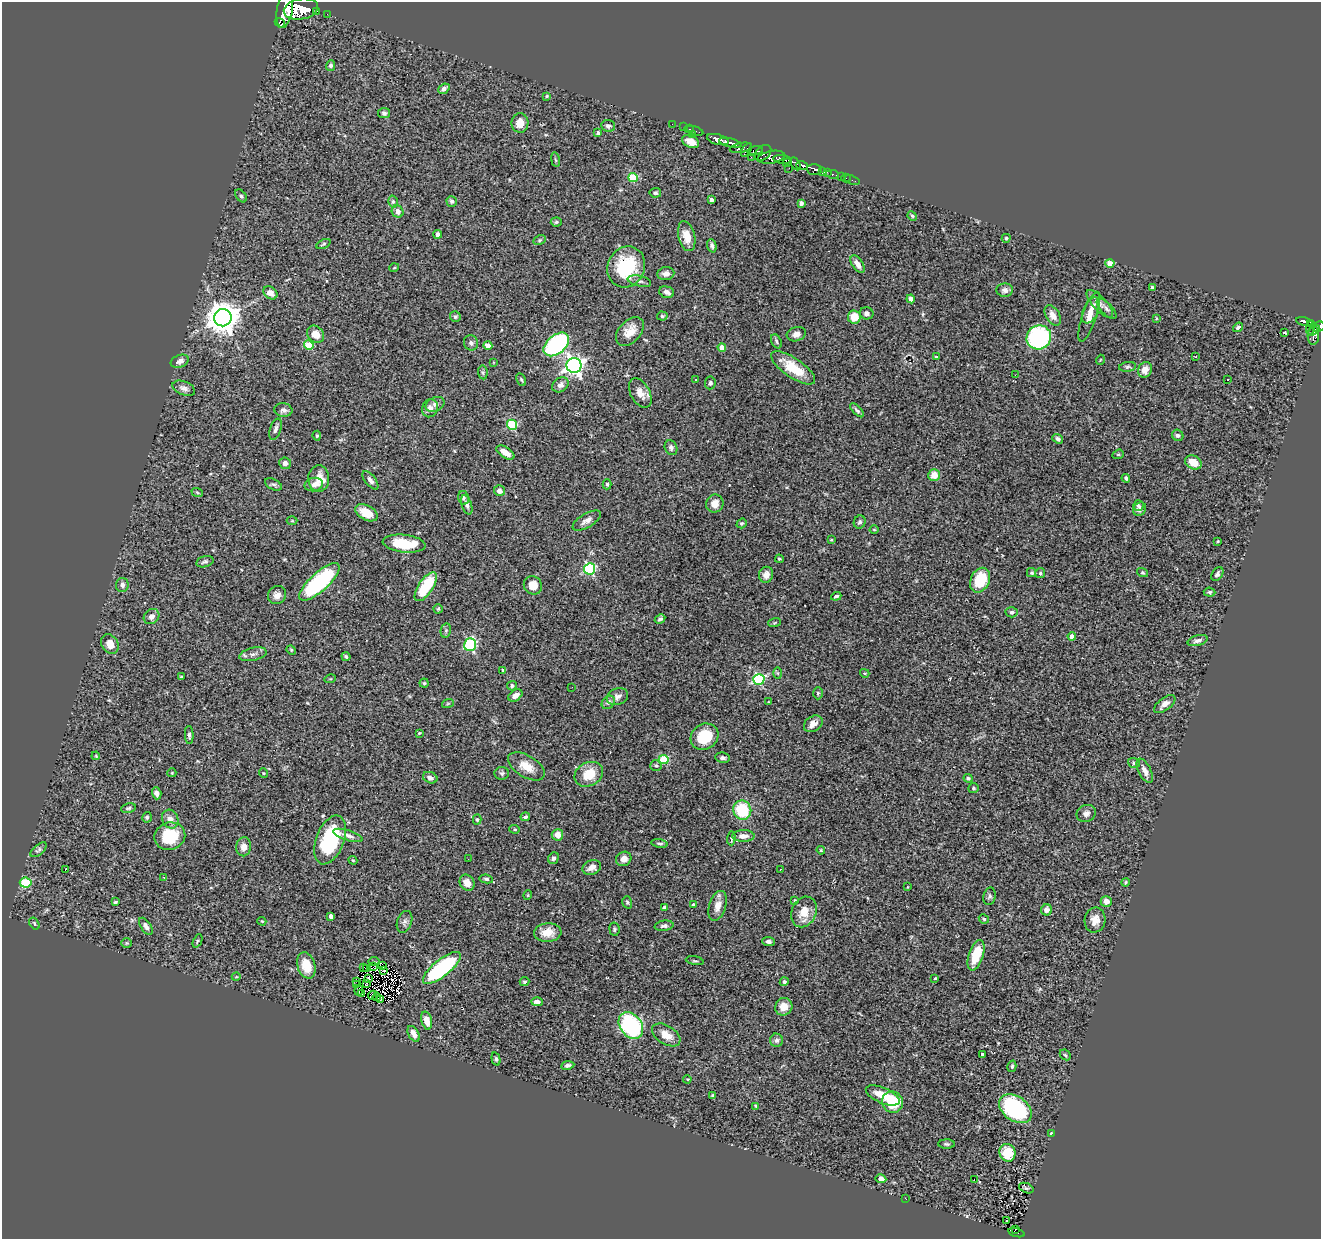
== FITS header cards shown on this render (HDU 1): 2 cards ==
NAXIS1  =                 1319
NAXIS2  =                 1237

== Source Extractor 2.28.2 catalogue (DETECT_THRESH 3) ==
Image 1319 x 1237 px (HDU 1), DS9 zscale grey, 1 PNG px = 1 image px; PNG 1323 x 1241 px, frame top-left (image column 1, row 1237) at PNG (2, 2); each listed source drawn as its Kron ellipse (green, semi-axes under 4 px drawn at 4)
Background 0.956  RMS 0.059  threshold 0.176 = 3 sigma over >= 5 px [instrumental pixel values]
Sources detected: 323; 3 with non-positive FLUX_AUTO (blend fragments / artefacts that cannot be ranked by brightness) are neither listed nor drawn; the other 320 listed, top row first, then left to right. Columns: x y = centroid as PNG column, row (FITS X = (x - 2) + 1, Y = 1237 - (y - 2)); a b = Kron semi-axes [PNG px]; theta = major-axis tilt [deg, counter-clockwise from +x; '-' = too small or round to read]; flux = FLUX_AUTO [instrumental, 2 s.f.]
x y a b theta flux
301 9 17 10 11 4300
285 10 18 8 79 3800
316 11 4 3 - 89
327 14 2 2 - 4.6
280 23 5 3 - 460
331 65 5 4 - 9.5
444 89 6 4 38 13
547 96 4 4 - 4.6
384 113 6 5 - 9.9
520 123 10 8 88 46
672 124 2 2 - 12
608 126 7 6 - 12
683 127 2 2 - 9.7
689 129 5 3 - 31
695 131 9 2 -18 30
598 133 4 3 - 13
692 134 3 2 - 37
718 140 11 5 -15 1000
691 142 9 6 -26 42
730 143 12 4 -14 1100
741 148 11 5 11 500
746 150 8 3 56 320
755 151 7 4 17 250
763 153 9 6 42 390
751 157 2 2 - 16
771 157 14 6 10 610
782 159 9 4 -7 1200
555 160 7 3 -80 5.3
787 163 4 3 - 260
795 164 7 4 -62 510
802 166 6 4 -20 250
789 168 3 2 - 17
814 170 7 5 -4 290
823 172 3 3 - 140
827 172 2 2 - 8.4
832 174 6 3 -10 53
841 177 2 2 - 12
633 178 5 4 - 180
846 178 4 3 - 5.4
852 180 8 2 -18 12
655 193 6 5 - 8
241 196 7 5 -52 7.8
711 200 4 3 - 7.6
452 201 5 5 - 9.2
393 202 6 5 - 7.4
801 203 4 3 - 11
398 211 6 5 - 21
912 216 5 4 - 4.5
556 222 5 4 - 5.8
438 234 4 4 - 13
687 236 15 8 -76 49
1006 238 4 4 - 5.6
540 240 6 4 27 5.9
323 244 7 4 25 5.9
712 246 7 4 -71 11
1110 263 4 4 - 58
857 264 10 5 -57 24
626 267 21 18 65 240
394 268 5 3 - 4.2
666 273 8 6 8 22
639 281 12 5 -13 12
1152 287 4 3 - 6.5
1005 290 8 7 - 16
667 292 8 5 -17 17
270 293 8 6 -35 21
911 299 4 4 - 30
1100 304 18 7 -47 25
1107 309 13 5 -46 14
1091 310 14 7 65 29
867 313 7 6 - 11
1053 315 11 6 -59 31
662 316 5 4 - 5.5
455 317 5 5 - 7.2
854 317 6 6 - 60
1089 317 26 7 71 39
223 318 9 8 - 6800
1156 318 4 2 - 2.8
1304 321 8 3 -11 130
1310 323 4 2 - 99
1238 327 5 4 - 8.9
1310 327 7 4 77 66
1319 327 6 4 26 270
1314 330 7 3 39 310
630 331 17 11 47 55
1285 332 3 3 - 10
316 334 9 8 - 38
796 334 10 7 17 22
1313 335 9 5 87 190
1039 337 12 12 - 470
776 341 7 5 -63 8.6
471 343 8 7 - 13
556 344 15 9 40 500
309 345 5 4 - 130
488 346 4 4 - 45
722 347 4 4 - 57
936 357 3 2 - 3.9
1195 357 3 2 - 2.8
1100 360 5 3 - 2.9
180 361 9 6 21 18
493 362 3 2 - 2.7
574 365 7 7 - 1800
1128 367 9 5 8 7.7
793 368 26 9 -34 100
1145 370 8 6 65 28
483 372 7 5 -83 6.2
1015 375 2 2 - 1.8
1227 379 3 3 - 4.4
521 380 7 4 -62 5.9
696 380 3 2 - 5.9
710 383 6 5 - 9.1
560 385 9 6 38 19
184 388 12 6 -21 17
640 393 16 9 -61 41
435 404 10 7 25 17
430 408 9 8 - 24
283 410 9 6 -7 15
857 410 9 4 -45 8.7
512 425 5 5 - 240
275 429 11 5 71 14
1178 435 6 5 - 9.4
317 436 5 4 - 5.8
1058 439 6 4 -37 11
671 448 8 6 -67 12
505 453 10 5 -32 40
1118 454 6 4 20 5.8
1193 462 8 6 -29 57
285 463 6 5 - 18
934 475 6 5 - 46
319 478 13 10 -88 47
1126 478 4 4 - 9
370 480 11 5 -51 15
273 484 9 5 -26 9.4
607 484 5 4 - 5.8
314 485 9 6 15 20
499 491 5 5 - 23
197 492 6 3 -20 4.8
463 498 7 5 -76 10
715 503 9 8 - 29
467 505 10 5 -71 14
1138 506 5 5 - 8.1
1140 509 7 6 - 14
366 513 12 7 -29 55
587 520 16 7 30 25
292 521 5 3 - 3.8
860 522 7 5 65 8.6
742 523 5 4 - 7.2
874 530 4 3 - 3.1
831 540 3 3 - 3.2
1218 541 3 3 - 4.4
404 544 21 9 -6 130
779 559 4 3 - 4.6
205 562 9 5 14 8.7
590 569 5 5 - 400
1032 573 4 4 - 6.2
1040 573 5 5 - 5.8
1142 573 6 4 -17 5.3
1217 574 7 5 57 11
766 575 8 7 - 24
980 580 13 9 65 140
319 582 26 9 42 520
122 585 7 6 - 16
533 585 9 9 - 47
426 587 17 7 56 170
1209 592 6 4 -6 7.3
277 595 9 8 - 22
836 596 5 3 - 8.5
438 609 4 4 - 4.8
1012 612 6 5 - 9.5
152 616 8 7 - 19
660 619 5 3 - 7.6
775 623 6 3 19 4
446 630 7 5 79 5.7
1072 636 4 4 - 23
1198 640 10 5 16 15
110 644 10 8 -56 42
470 645 6 6 - 460
291 650 5 4 - 4.1
253 654 14 6 13 19
346 656 4 3 - 5.6
503 670 4 4 - 5.4
778 673 6 4 -88 5.4
865 673 5 3 - 4.3
181 677 3 3 - 7.1
330 679 6 3 17 3.6
759 679 6 5 - 430
424 683 4 4 - 5.2
512 686 5 4 - 10
572 687 2 2 - 4.9
818 693 6 5 - 6.5
515 695 8 5 35 25
617 697 11 8 20 18
608 702 7 6 - 12
769 702 3 2 - 2.4
448 703 6 4 19 5.1
1165 704 12 6 37 24
813 724 10 7 33 28
419 733 4 3 - 3.6
189 735 9 4 -87 9.2
704 737 14 12 35 110
96 756 4 3 - 3.2
723 758 7 5 -10 8.5
664 760 5 4 - 200
1134 763 6 5 - 9.2
526 766 20 11 -31 58
656 766 6 5 - 8.1
1145 771 13 6 -64 26
172 773 4 4 - 3.8
263 773 5 3 - 3.5
502 773 7 6 - 8.9
589 774 15 11 26 90
430 778 7 5 -22 16
968 778 5 4 - 6.4
973 788 5 5 - 6.1
157 793 6 4 -73 14
128 808 7 4 9 6.9
742 810 9 9 - 180
1086 813 10 8 23 18
147 817 5 5 - 7.2
525 817 5 4 - 7.4
170 819 9 8 - 27
477 820 5 4 - 5.8
515 829 5 4 - 5.4
348 835 15 5 -18 20
557 835 6 5 - 31
170 836 15 13 19 140
743 836 11 6 1 24
731 838 7 3 89 5.3
330 840 25 14 69 300
659 843 8 4 -9 8
244 847 9 7 82 27
39 850 10 5 40 9.3
821 850 4 3 - 3.5
553 858 6 5 - 12
468 859 2 2 - 4.4
624 859 8 7 - 26
353 860 4 4 - 3.6
592 867 9 7 20 26
780 869 3 2 - 3.2
65 870 3 2 - 34
164 877 3 2 - 5.9
486 879 7 4 -9 7.1
1125 882 4 3 - 5.6
26 883 6 5 - 210
467 883 8 7 - 31
907 887 4 3 - 3.1
528 895 5 3 - 3.5
990 896 9 6 77 10
795 900 4 3 - 4
1106 901 5 5 - 23
115 902 3 3 - 5.7
627 902 6 4 -74 6.3
694 905 4 3 - 15
718 906 15 8 73 37
665 907 4 4 - 20
1047 910 5 5 - 20
804 912 16 12 66 60
331 916 4 4 - 22
984 919 5 4 - 5.7
1095 920 12 10 76 38
262 921 4 3 - 3.9
404 922 11 7 70 15
34 924 6 4 -57 6.7
146 926 10 5 -56 16
664 926 9 5 7 12
614 929 7 5 -81 7.2
548 932 14 9 3 44
198 941 7 3 64 4.9
768 941 6 4 -3 12
126 943 5 4 - 4.3
976 955 16 7 72 110
374 961 5 2 - 4.4
695 961 9 3 -9 5.4
306 965 13 9 -72 65
374 966 2 2 - 0.0063
383 966 3 2 - 4.8
363 968 2 2 - 7.5
366 968 2 2 - 4.8
442 968 23 8 39 460
384 970 4 2 - 1.5
236 977 4 3 - 3.1
368 978 3 2 - 3.2
935 978 4 4 - 3
356 981 4 2 - 3.7
524 982 5 4 - 6
784 982 4 4 - 9.8
366 983 3 2 - 7.4
356 985 4 2 - 2
359 990 5 3 - 6.5
362 993 2 2 - 3.9
373 995 5 3 - 1.4
377 997 4 2 - 2.5
380 999 2 2 - 3.1
537 1002 5 4 - 19
784 1007 9 8 - 38
427 1021 9 5 -74 43
631 1025 14 10 -51 460
414 1034 8 5 -61 26
666 1035 16 9 -32 49
777 1040 7 6 - 12
982 1054 3 3 - 8.1
1065 1055 6 4 -44 6.6
496 1059 7 4 -76 7.5
568 1065 6 4 9 9.3
1012 1066 6 4 74 5.6
687 1079 4 3 - 3.4
713 1095 4 3 - 5.9
883 1095 18 7 -24 76
892 1102 11 10 - 140
756 1106 4 3 - 4.2
1015 1109 18 12 -35 450
1051 1133 3 2 - 3.3
947 1144 8 4 -1 7.1
1007 1153 9 8 - 100
881 1179 5 4 - 24
974 1179 2 2 - 5.7
1026 1188 7 4 -23 5.5
905 1198 3 2 - 11
1006 1220 3 2 - 5.7
1015 1229 4 2 - 7.3
1016 1233 8 4 -14 51
At the frame edge (FLAGS 8, measured only in part): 2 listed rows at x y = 285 10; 1319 327
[3 non-positive-flux detections neither listed nor drawn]